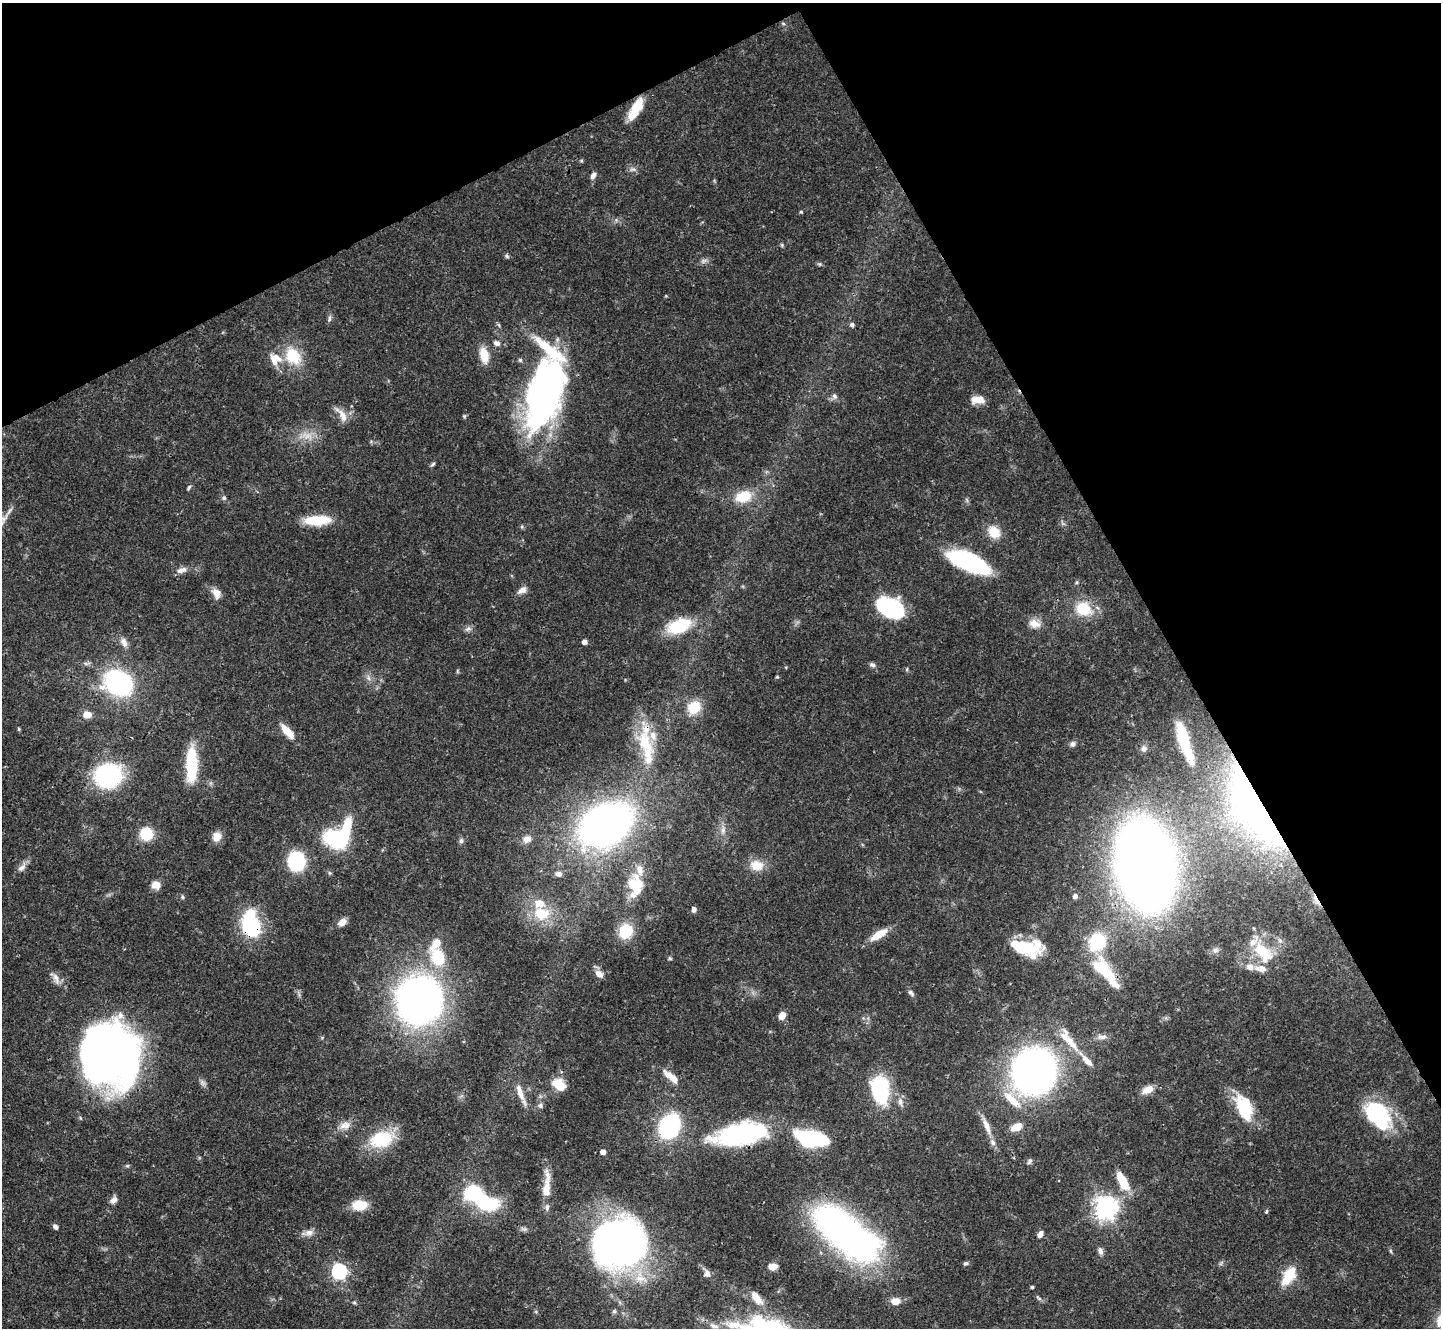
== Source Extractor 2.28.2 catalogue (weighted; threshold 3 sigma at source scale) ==
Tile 3 of 4 x 4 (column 3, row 1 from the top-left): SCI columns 2883-4321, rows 4269-5594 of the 5761 x 5752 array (HDU 1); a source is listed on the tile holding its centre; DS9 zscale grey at full resolution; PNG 1443 x 1330 px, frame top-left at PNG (2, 3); no overlay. Shown black and unused: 28% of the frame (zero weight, under 3 of 4 exposures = <1% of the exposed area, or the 3 px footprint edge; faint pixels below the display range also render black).
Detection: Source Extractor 2.28.2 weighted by HDU 2 'WHT'; one run over the whole footprint, this tile lists its part. Background 0.0707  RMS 0.0033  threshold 0.015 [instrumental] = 3 sigma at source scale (4.5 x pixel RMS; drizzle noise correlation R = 1.50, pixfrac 1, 0.05/0.05 arcsec/px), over >= 5 px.
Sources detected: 168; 1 too faint to see at this stretch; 10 inside a brighter object's white glare — not listed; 19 inside a brighter listed object's ellipse — not listed separately; the other 138 listed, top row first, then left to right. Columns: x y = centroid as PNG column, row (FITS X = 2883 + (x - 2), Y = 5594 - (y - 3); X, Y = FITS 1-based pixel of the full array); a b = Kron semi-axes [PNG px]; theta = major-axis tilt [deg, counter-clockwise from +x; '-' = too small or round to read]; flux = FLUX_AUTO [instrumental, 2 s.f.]
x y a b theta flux
635 110 25 11 59 7.1
581 161 5 4 - 0.41
633 169 10 4 1 0.91
593 175 8 6 64 1.5
801 212 4 4 - 0.4
507 256 6 5 - 0.6
703 261 10 5 26 1.1
820 264 6 5 - 0.52
330 318 10 4 85 0.81
499 325 6 4 -71 0.49
852 325 6 5 - 0.99
497 343 10 7 -24 1.4
484 355 15 8 -77 6.7
293 356 23 18 -50 11
520 360 5 5 - 0.6
545 394 70 30 74 140
834 396 8 6 -76 1.1
978 400 15 8 6 3.9
342 415 22 8 -56 3.2
433 464 8 4 45 0.58
189 487 8 4 62 0.55
743 496 22 14 18 8.4
224 498 7 6 - 0.75
317 520 29 10 3 11
994 532 14 12 -41 6.3
968 562 47 17 -23 32
182 570 14 7 19 2
522 590 13 8 31 1.9
216 593 13 9 -59 2.8
890 608 26 17 -25 34
1083 609 20 17 -21 9.8
1034 624 17 11 -18 3.3
679 626 20 11 19 19
468 628 8 6 -15 1.1
124 642 13 8 -63 2.1
584 642 4 4 - 1.7
872 665 8 6 -15 0.95
457 671 6 4 -72 0.39
777 677 4 4 - 0.35
369 678 7 4 -88 0.89
118 683 17 13 -35 83
694 707 16 14 38 8.1
87 715 10 8 -2 2.7
19 729 6 4 -90 0.37
287 731 19 7 -49 5.4
1184 740 40 9 -72 14
645 742 35 20 -64 14
1073 744 8 7 - 1
1144 749 8 7 - 1.1
191 762 31 14 -88 15
108 775 17 15 17 65
1253 808 91 33 -59 110
605 824 38 26 30 220
723 830 10 6 81 1.5
146 834 13 13 - 9
217 836 11 10 - 3.2
336 839 29 18 -27 22
527 839 11 9 16 2.1
461 841 7 5 75 0.81
296 861 11 10 - 43
756 865 18 13 -9 5.5
1145 865 60 36 -77 580
22 867 16 7 45 1.9
559 874 8 6 -6 1.4
637 884 22 19 64 11
156 885 9 8 - 3.4
1075 896 6 6 - 1.1
182 897 6 4 -83 0.51
1316 900 20 5 -63 2.7
694 909 6 5 - 1.1
541 914 23 17 -5 11
342 922 11 7 34 2
251 925 15 9 -79 52
626 931 13 12 - 12
879 934 23 8 32 5.4
1098 941 18 16 70 20
1280 941 9 6 -62 1.2
1025 947 29 15 -20 15
1215 950 9 7 18 1.3
1263 951 31 16 -41 12
438 958 19 15 -70 13
670 958 6 4 -44 0.47
1250 967 11 9 -20 2.7
1101 968 25 17 -47 15
599 974 10 7 -38 2.6
56 978 17 6 -64 2
911 993 10 5 -45 0.95
419 1001 27 25 76 260
782 1015 8 6 55 3.2
1102 1037 14 6 0 1.6
1071 1043 46 8 -59 6.3
112 1053 58 43 -33 180
1034 1071 28 26 69 210
669 1075 16 9 -39 3.4
560 1085 13 9 -39 7.1
880 1090 24 14 -86 36
1147 1090 15 9 26 3.3
520 1092 25 7 -71 3.8
1012 1100 30 10 -42 8.5
900 1102 12 6 -81 1.6
540 1105 7 6 - 0.9
1243 1107 29 14 -55 13
1375 1113 30 25 -11 22
345 1125 15 10 13 3
669 1126 15 12 62 61
987 1126 21 7 -67 3.7
1016 1127 11 7 24 4.8
740 1134 54 21 10 55
812 1138 29 12 -11 43
381 1139 28 20 13 16
603 1152 4 4 - 1.9
1029 1161 8 5 54 0.71
127 1166 6 4 18 0.45
1123 1181 21 9 -63 8.1
547 1186 39 9 86 7.2
475 1194 18 13 -19 26
114 1200 9 7 50 1.7
360 1205 14 10 3 8.2
1106 1207 8 8 - 270
1267 1211 4 3 - 0.67
55 1226 5 4 - 1.2
309 1233 13 8 7 2
846 1233 81 34 -39 120
1040 1234 9 6 68 1.3
619 1243 38 33 -3 230
1100 1251 10 6 -70 1.3
1391 1251 6 4 -70 0.47
966 1263 7 5 17 0.67
773 1266 9 6 8 2.6
339 1271 7 6 - 77
707 1274 9 8 - 1.3
1288 1276 23 12 59 8.6
640 1278 18 8 -8 4.4
1032 1287 3 3 - 0.53
757 1298 19 8 -53 3.9
895 1301 9 7 5 3.7
354 1303 5 4 - 0.46
714 1326 14 7 -18 2
Overlapping masked pixels (flux is a lower limit): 7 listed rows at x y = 645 742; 1253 808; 1145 865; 1316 900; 251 925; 112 1053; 740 1134
Unlisted compact peaks at least as high as the median listed source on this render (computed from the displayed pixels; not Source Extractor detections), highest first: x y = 464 416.